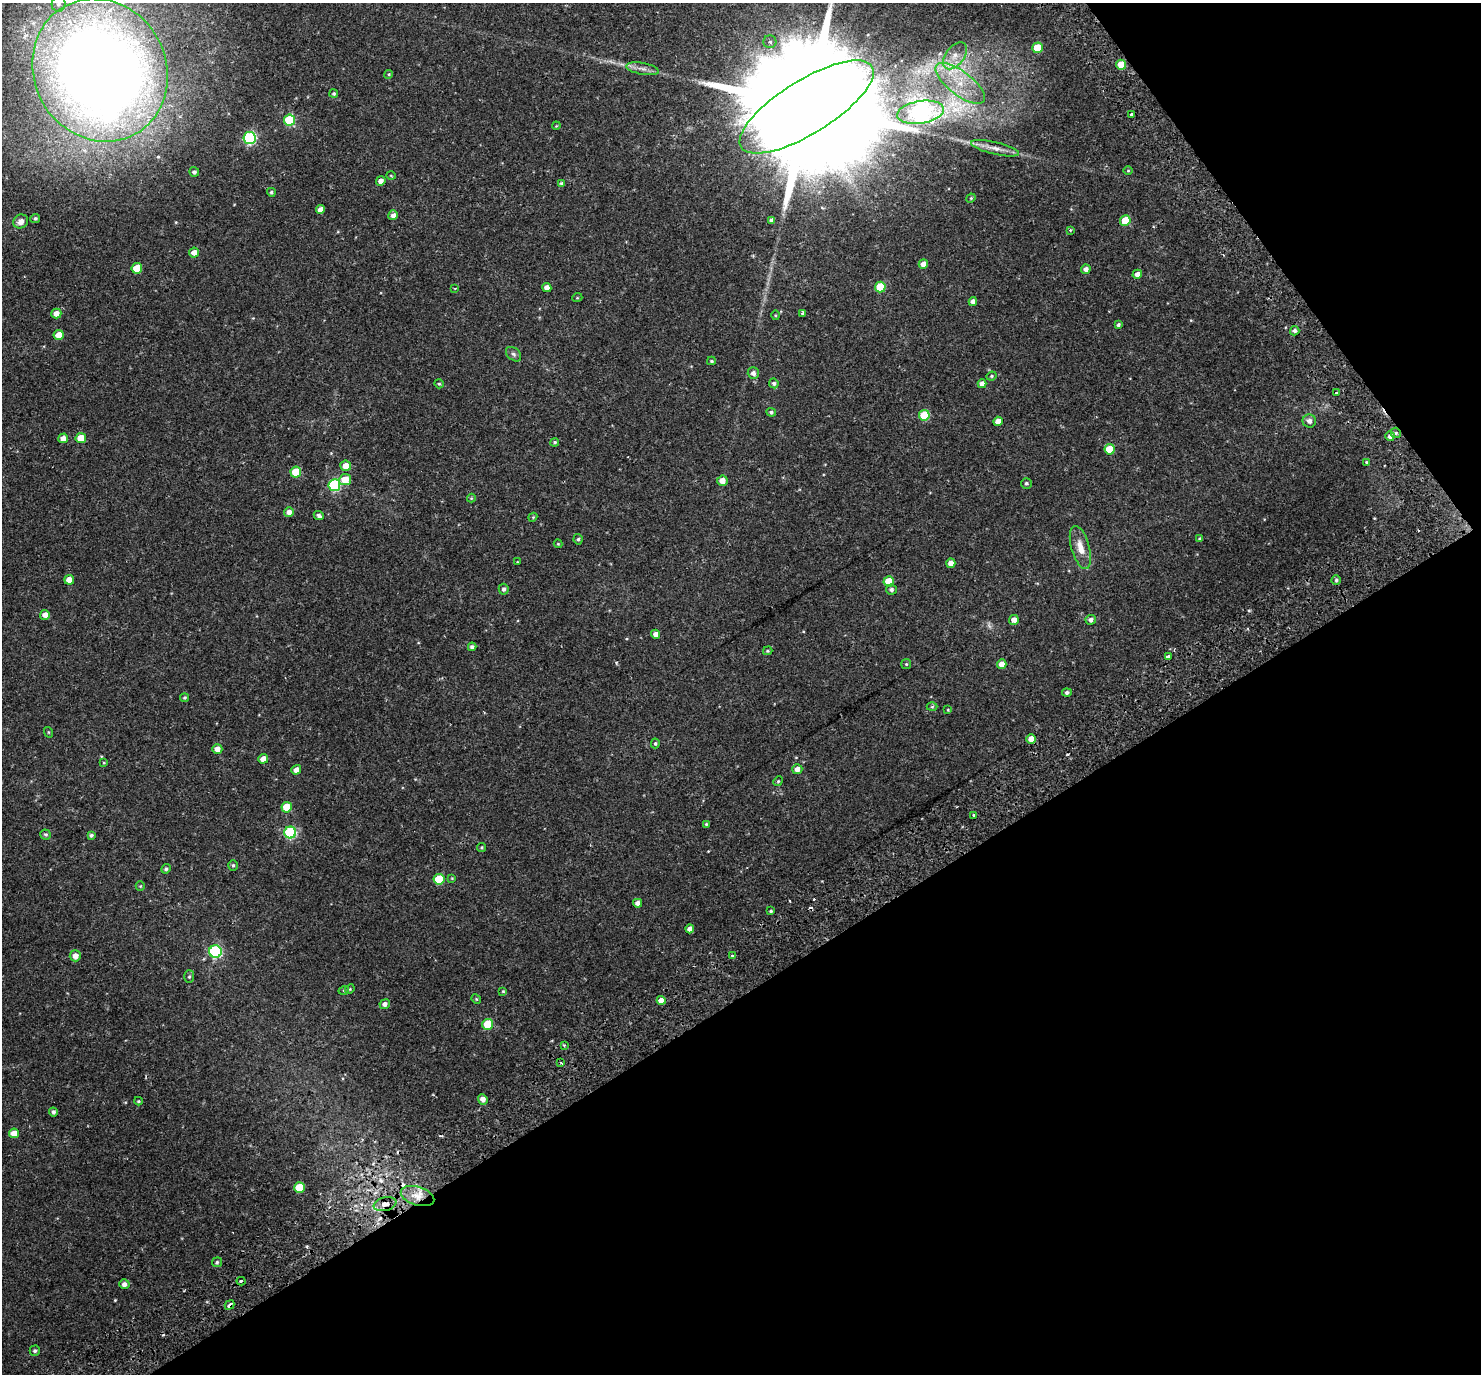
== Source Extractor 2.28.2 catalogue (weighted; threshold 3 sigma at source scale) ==
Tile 12 of 4 x 4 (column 4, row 3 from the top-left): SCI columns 4507-5985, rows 1591-2962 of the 6057 x 5985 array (HDU 1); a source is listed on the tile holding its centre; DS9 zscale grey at full resolution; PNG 1483 x 1376 px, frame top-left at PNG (2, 3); each listed source drawn as its Kron ellipse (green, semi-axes under 4 px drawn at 4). Shown black and unused: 33% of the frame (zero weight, under 2 of 3 exposures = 5% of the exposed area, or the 3 px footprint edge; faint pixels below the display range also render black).
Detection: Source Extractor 2.28.2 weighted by HDU 2 'WHT'; one run over the whole footprint, this tile lists its part. Background 0.106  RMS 0.0059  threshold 0.0263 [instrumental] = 3 sigma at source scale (4.5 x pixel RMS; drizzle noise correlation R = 1.50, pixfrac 1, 0.0396/0.0396 arcsec/px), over >= 5 px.
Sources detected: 157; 2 too faint to see at this stretch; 1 inside a brighter object's white glare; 5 cosmic-ray / hot-pixel residue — neither listed nor drawn; the other 149 listed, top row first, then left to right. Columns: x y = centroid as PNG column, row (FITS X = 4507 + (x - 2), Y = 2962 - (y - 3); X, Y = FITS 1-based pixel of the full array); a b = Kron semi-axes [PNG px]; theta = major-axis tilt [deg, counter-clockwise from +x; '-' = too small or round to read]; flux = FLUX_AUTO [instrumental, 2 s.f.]
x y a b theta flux
58 4 8 7 - 2
770 42 6 6 - 1.4
1037 48 5 5 - 19
955 56 15 9 52 6.4
1121 65 5 5 - 8.6
642 69 16 6 -10 3.1
100 70 73 66 -61 890
389 74 4 3 - 0.46
960 83 30 12 -37 17
334 94 4 4 - 0.8
807 107 77 27 32 36000
921 112 23 11 9 200
1131 114 3 3 - 1.4
289 120 5 5 - 30
556 126 4 3 - 0.45
250 138 6 6 - 67
995 148 25 6 -13 4.3
1128 170 5 3 - 0.45
194 172 5 5 - 1.4
391 176 4 3 - 0.42
381 181 5 4 - 3.1
561 183 4 3 - 0.96
271 192 4 4 - 0.87
971 198 5 4 - 0.54
320 210 4 4 - 3
393 215 5 4 - 2.1
35 219 5 4 - 1
772 220 4 3 - 1.5
21 221 8 6 31 3.4
1125 221 5 5 - 15
1070 230 3 3 - 0.7
194 252 5 5 - 3
923 264 5 4 - 3.9
137 268 5 5 - 13
1086 269 5 4 - 2.5
1137 274 5 4 - 3
547 287 4 4 - 3.2
880 287 5 5 - 21
455 288 4 2 - 0.39
577 298 5 3 - 0.42
973 302 4 4 - 3
56 313 5 5 - 3.9
803 313 3 3 - 1.8
775 315 5 3 - 0.51
1118 325 4 3 - 1
1295 331 5 4 - 1.5
59 335 5 5 - 6.7
513 354 9 6 -40 1.3
711 361 4 3 - 0.72
753 373 5 5 - 2.3
992 376 5 3 - 0.66
774 383 5 4 - 1.2
439 384 5 4 - 0.6
982 384 4 4 - 2.9
1337 393 3 3 - 0.55
771 412 5 4 - 1
924 415 5 5 - 20
998 421 4 4 - 3.7
1309 421 7 6 - 2.3
1396 433 5 5 - 0.88
1390 436 5 4 - 2.5
63 438 5 4 - 3.7
81 438 5 5 - 8.8
555 442 4 4 - 0.83
1110 449 5 5 - 13
1366 462 4 3 - 0.58
346 466 5 5 - 5.2
296 472 5 5 - 15
345 480 6 5 - 8.1
722 481 5 5 - 3.8
1026 483 5 5 - 1.1
334 485 6 6 - 54
471 498 4 4 - 0.5
289 512 5 4 - 2.8
319 515 5 4 - 1.4
533 517 4 3 - 0.5
578 539 5 4 - 0.87
1200 539 4 3 - 1.1
558 544 4 4 - 0.54
1080 547 22 9 -74 7.2
517 562 4 2 - 0.34
951 563 4 4 - 3.2
69 580 5 5 - 3.9
1336 580 4 4 - 0.92
889 581 5 5 - 12
504 589 5 5 - 1.3
891 590 5 5 - 1.3
45 615 5 5 - 3.3
1014 620 5 4 - 3
1091 620 5 5 - 1.9
656 634 4 4 - 3.1
472 647 4 4 - 1.4
768 651 5 4 - 0.64
1169 656 3 3 - 2.3
906 664 5 5 - 0.66
1002 664 5 4 - 4.1
1067 692 5 4 - 1.2
185 698 4 4 - 0.71
932 707 5 3 - 0.61
948 710 3 3 - 0.43
48 732 5 3 - 0.51
1031 739 5 5 - 5.9
655 743 5 4 - 0.77
217 749 5 5 - 3.5
263 759 5 4 - 4
104 762 4 3 - 0.48
797 769 5 5 - 3.3
296 770 5 4 - 3.1
778 781 5 4 - 0.66
287 807 5 5 - 10
974 815 3 3 - 0.97
706 824 3 3 - 0.62
290 833 6 6 - 49
46 835 5 5 - 0.98
91 835 4 4 - 1
481 847 4 4 - 0.61
233 865 5 4 - 0.78
166 869 5 4 - 1.1
452 878 4 4 - 0.44
439 879 5 5 - 18
140 886 5 4 - 0.57
638 903 4 4 - 2.3
771 911 3 3 - 0.65
690 929 4 4 - 2.9
215 952 6 6 - 64
732 955 3 3 - 0.95
75 956 5 5 - 3.9
189 977 6 5 - 0.89
350 989 5 4 - 0.59
344 990 5 3 - 0.6
503 991 4 4 - 0.57
476 999 5 4 - 0.5
661 1000 4 4 - 5.6
385 1004 5 5 - 2.1
488 1024 5 5 - 17
564 1045 3 2 - 0.56
561 1063 3 2 - 0.52
483 1099 5 4 - 3.2
138 1101 4 3 - 0.51
53 1112 4 4 - 1.3
14 1133 5 5 - 5.3
299 1188 5 5 - 14
417 1196 17 9 -17 6.8
385 1204 11 7 12 3.7
217 1262 5 5 - 0.92
241 1281 4 3 - 1.1
124 1284 5 5 - 2.1
230 1305 5 3 - 4.1
35 1351 5 5 - 1
Overlapping masked pixels (flux is a lower limit): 5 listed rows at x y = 807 107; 483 1099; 417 1196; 385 1204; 230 1305
Isophote crosses this tile's border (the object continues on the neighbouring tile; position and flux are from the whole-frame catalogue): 3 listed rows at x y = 58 4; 100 70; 807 107